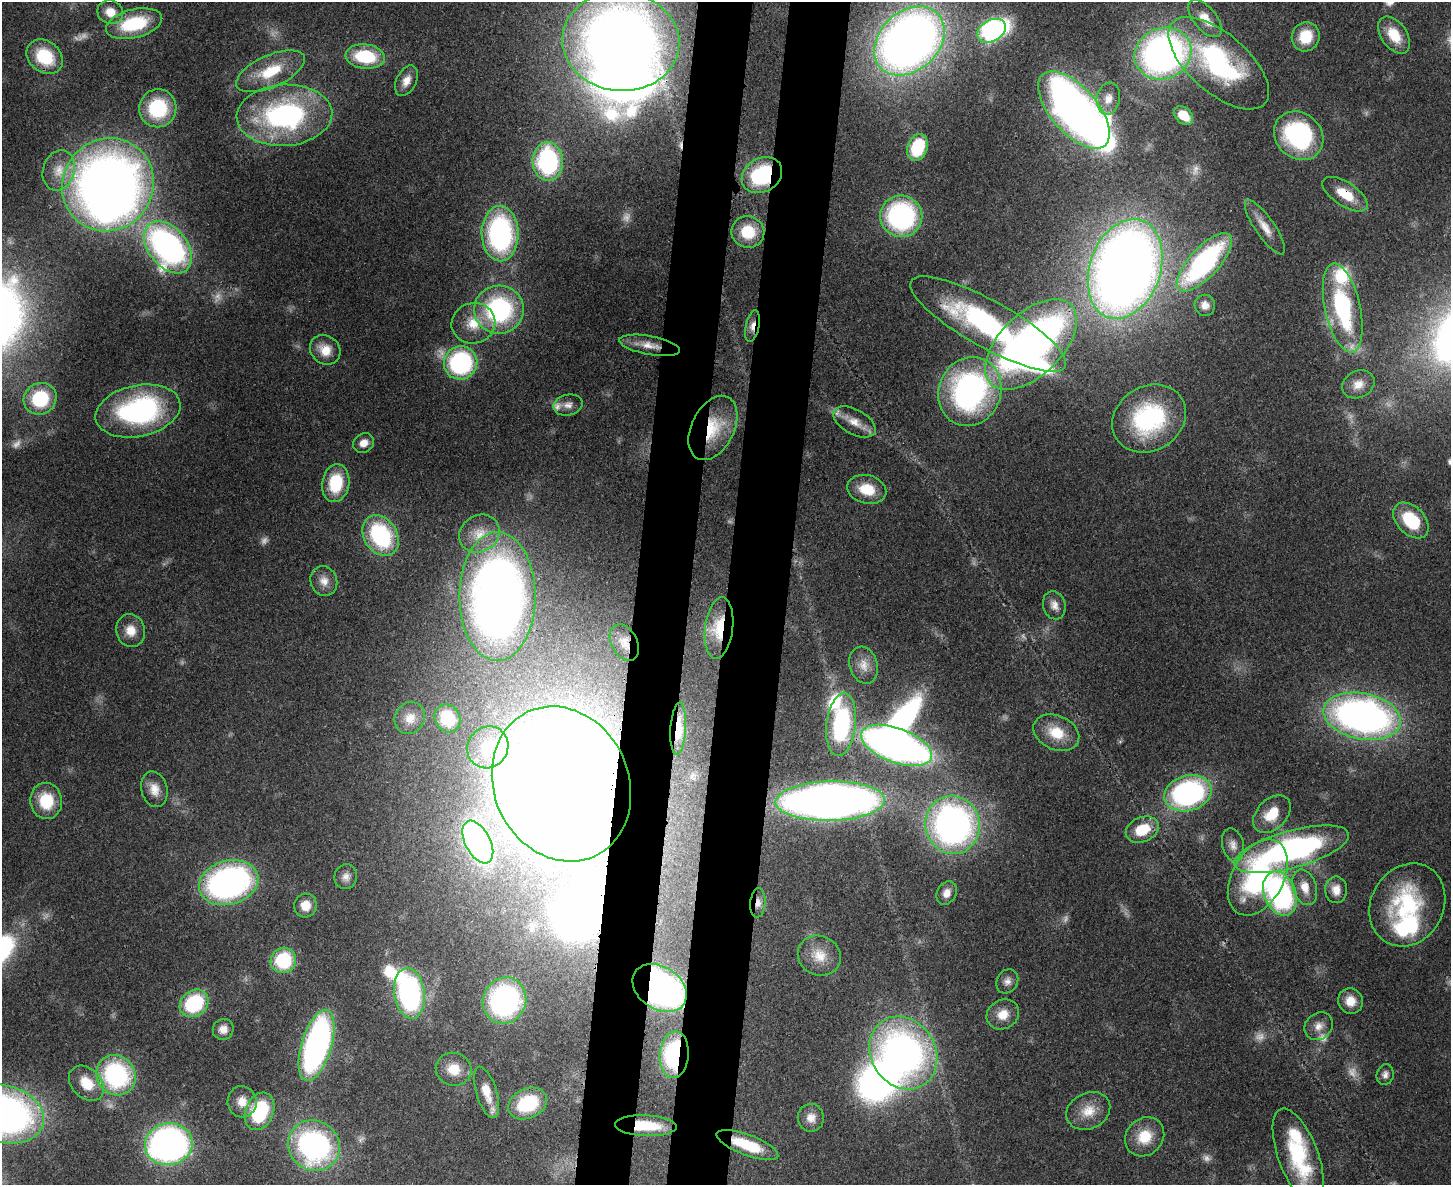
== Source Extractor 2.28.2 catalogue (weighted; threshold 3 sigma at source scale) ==
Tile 5 of 3 x 4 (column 2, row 2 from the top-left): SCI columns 1775-3223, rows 2389-3571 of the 4875 x 4778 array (HDU 1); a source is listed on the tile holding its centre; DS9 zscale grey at full resolution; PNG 1453 x 1187 px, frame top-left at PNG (2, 2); each listed source drawn as its Kron ellipse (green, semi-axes under 4 px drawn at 4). Shown black and unused: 8% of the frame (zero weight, under 3 of 4 exposures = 7% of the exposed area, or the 3 px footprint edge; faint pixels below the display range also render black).
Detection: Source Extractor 2.28.2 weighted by HDU 2 'WHT'; one run over the whole footprint, this tile lists its part. Background 0.441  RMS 0.0079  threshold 0.0357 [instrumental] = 3 sigma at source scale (4.5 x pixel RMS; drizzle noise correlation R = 1.50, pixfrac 1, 0.05/0.05 arcsec/px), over >= 5 px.
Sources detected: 153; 17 too faint to see at this stretch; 7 inside a brighter object's white glare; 1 cosmic-ray / hot-pixel residue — neither listed nor drawn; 4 inside a brighter listed object's ellipse — not listed separately; the other 124 listed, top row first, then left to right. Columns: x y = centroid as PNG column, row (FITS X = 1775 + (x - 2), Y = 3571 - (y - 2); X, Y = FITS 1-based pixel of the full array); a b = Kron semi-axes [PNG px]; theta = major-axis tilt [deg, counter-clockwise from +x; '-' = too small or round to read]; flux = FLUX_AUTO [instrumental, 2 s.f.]
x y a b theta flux
110 12 13 11 -21 10
1205 19 22 11 -50 13
134 24 28 14 14 47
991 31 15 10 29 320
1394 35 21 12 -54 22
1306 37 15 13 65 25
621 41 58 49 -5 970
909 41 39 29 43 750
1163 53 29 25 24 370
45 57 20 15 -39 37
365 57 19 12 -7 47
1219 63 61 29 -41 140
270 71 37 16 24 33
406 81 16 10 64 8.7
1108 99 16 11 78 9.2
158 108 19 18 - 52
1074 110 47 23 -48 560
284 115 48 30 3 150
1183 115 11 8 -42 15
1299 136 26 22 -42 110
918 147 14 10 69 50
548 161 19 15 -87 130
59 170 20 15 73 16
762 175 21 16 31 69
108 185 47 45 53 820
1345 194 26 12 -33 20
901 216 21 20 - 140
1265 227 32 9 -55 12
748 232 16 16 - 28
500 234 27 18 -89 180
168 247 30 19 -51 310
1204 262 37 15 47 180
1125 269 51 35 71 1200
1205 305 10 10 - 5.7
1343 308 45 18 -78 110
499 310 25 24 - 130
473 323 22 20 16 23
988 324 88 23 -29 170
752 326 16 6 78 6.8
1031 344 56 31 44 650
649 345 31 9 -10 14
325 350 16 14 -39 13
461 363 17 16 - 130
1358 384 17 13 25 10
970 391 35 31 66 230
40 399 17 15 31 54
568 405 15 10 13 6.3
138 411 43 25 12 160
1149 418 38 32 32 100
854 422 23 12 -29 13
713 428 34 21 64 42
364 443 11 9 31 7.4
336 483 19 13 81 38
867 489 20 14 -14 22
1411 520 21 14 -45 43
479 534 21 18 32 19
381 536 22 16 -58 97
324 581 15 13 -67 8.6
497 596 64 38 -90 630
1054 605 14 11 -73 6.6
719 628 31 14 83 28
131 631 16 14 -80 13
624 643 19 13 -62 12
864 665 19 14 -74 11
1362 716 39 23 -11 430
410 718 16 15 - 11
447 718 14 12 -58 29
841 724 32 14 83 110
678 729 26 8 87 20
1056 733 24 17 -24 22
896 745 37 17 -20 510
488 747 21 20 - 32
561 784 79 67 -65 2400
154 789 18 13 -76 10
1188 793 24 17 16 190
46 801 18 16 -82 30
830 801 55 20 2 830
1272 814 22 15 46 20
953 825 29 27 -76 350
1142 830 17 12 24 27
478 842 23 12 -63 300
1233 845 17 10 -76 7.3
1292 849 59 18 15 240
346 877 12 11 - 5.7
1258 877 41 26 62 140
229 883 30 22 15 280
1305 887 18 11 -72 11
1336 890 13 11 -89 8.4
947 893 12 9 60 6.7
1280 894 23 16 -67 190
758 903 15 7 85 5.6
305 905 12 11 - 11
1407 905 43 36 60 92
819 956 22 19 -26 17
283 960 13 12 - 59
1007 981 12 10 61 5.2
660 988 29 21 -33 430
409 993 25 15 -82 180
504 1000 23 21 65 180
1350 1001 13 12 - 12
194 1003 15 12 38 71
1003 1014 16 14 30 13
1319 1026 15 13 42 8.3
223 1029 10 10 - 6.6
316 1045 37 15 73 310
903 1053 38 32 -57 350
674 1055 23 14 85 130
454 1069 18 16 -18 17
116 1075 21 19 -54 120
1385 1075 10 8 76 3.8
86 1083 20 14 -45 20
487 1092 26 10 -73 14
242 1102 15 14 - 11
528 1104 20 14 25 49
260 1111 19 14 68 59
1088 1111 23 18 26 17
3 1114 42 28 -15 450
811 1118 14 13 - 7.9
646 1126 31 10 -2 32
1145 1137 21 18 45 23
169 1144 24 21 11 360
747 1145 33 10 -21 33
314 1146 26 24 -32 190
1298 1156 49 20 -70 72
Overlapping masked pixels (flux is a lower limit): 15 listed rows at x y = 762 175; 1345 194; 752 326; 649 345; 713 428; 719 628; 624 643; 678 729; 561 784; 758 903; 660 988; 674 1055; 3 1114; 646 1126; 747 1145
Isophote crosses this tile's border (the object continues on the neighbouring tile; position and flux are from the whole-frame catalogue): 2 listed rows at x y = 621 41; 3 1114